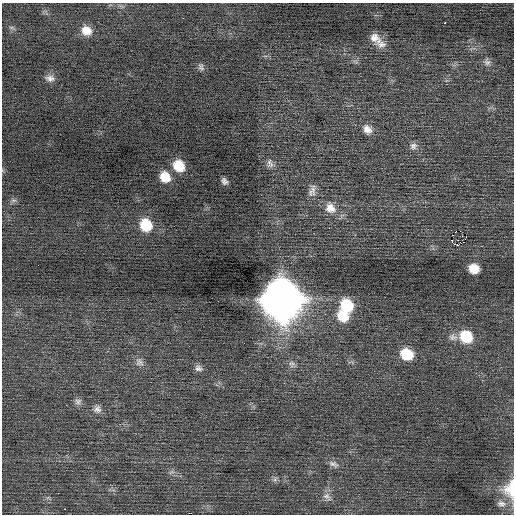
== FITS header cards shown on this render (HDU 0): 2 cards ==
NAXIS1  =                  512 / Axis length
NAXIS2  =                  512 / Axis length

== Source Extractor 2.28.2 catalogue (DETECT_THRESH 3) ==
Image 512 x 512 px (HDU 0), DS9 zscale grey, 1 PNG px = 1 image px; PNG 516 x 516 px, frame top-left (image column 1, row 512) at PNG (2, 3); no overlay
Background 0.0235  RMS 0.68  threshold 2.05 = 3 sigma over >= 5 px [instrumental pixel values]
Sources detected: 41; all 41 listed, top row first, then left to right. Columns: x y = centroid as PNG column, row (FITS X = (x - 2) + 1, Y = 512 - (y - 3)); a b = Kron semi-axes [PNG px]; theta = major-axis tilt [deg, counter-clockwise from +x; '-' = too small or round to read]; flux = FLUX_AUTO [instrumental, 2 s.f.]
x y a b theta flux
183 18 2 2 - 120
445 23 2 2 - 620
11 27 7 4 -18 79
86 30 12 11 - 560
374 37 16 12 -39 440
381 44 15 10 -14 340
487 62 10 8 -59 190
201 67 9 7 -63 140
50 78 11 8 -8 230
367 129 13 10 -55 360
413 146 10 9 - 210
270 163 13 8 -76 210
179 166 11 10 - 1100
165 177 10 9 - 750
224 181 6 4 -54 150
312 191 18 8 71 270
14 200 8 4 0 95
330 208 16 13 -51 570
146 225 12 11 - 1400
460 231 2 2 - 100
466 237 2 2 - 41
452 241 3 2 - 47
456 244 7 3 7 220
474 268 9 8 - 670
282 299 17 16 - 130000
347 305 13 12 - 1600
343 316 13 11 -34 1000
466 337 14 12 -35 1600
407 354 12 10 -27 1300
139 362 12 10 -65 260
292 364 10 9 - 190
198 368 11 8 -21 190
78 401 10 8 24 170
97 409 10 10 - 230
333 464 14 7 -21 210
172 472 9 4 25 99
275 479 7 5 47 100
510 489 26 18 86 1100
327 496 13 9 -44 270
501 504 14 8 -11 300
64 509 3 2 - 360
At the frame edge (FLAGS 8, measured only in part): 1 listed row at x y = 510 489